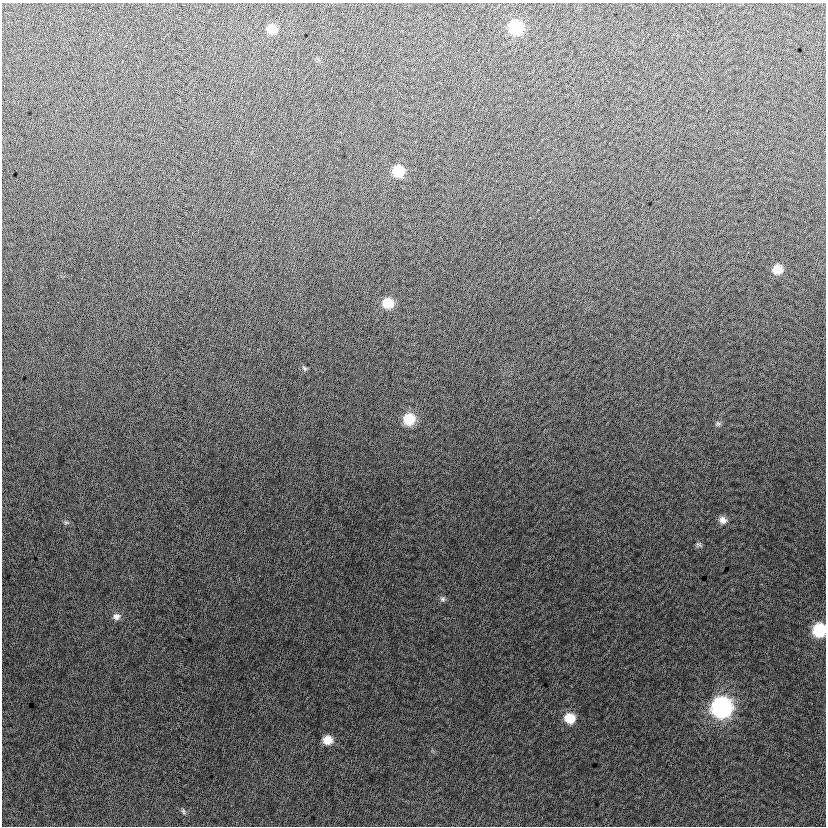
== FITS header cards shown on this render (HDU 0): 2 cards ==
NAXIS1  =                  824
NAXIS2  =                  824

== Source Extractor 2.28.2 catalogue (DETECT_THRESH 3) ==
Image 824 x 824 px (HDU 0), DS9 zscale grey, 1 PNG px = 1 image px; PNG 828 x 828 px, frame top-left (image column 1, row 824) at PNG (2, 3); no overlay
Background -5.71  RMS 12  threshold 37.1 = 3 sigma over >= 5 px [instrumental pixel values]
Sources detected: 18; all 18 listed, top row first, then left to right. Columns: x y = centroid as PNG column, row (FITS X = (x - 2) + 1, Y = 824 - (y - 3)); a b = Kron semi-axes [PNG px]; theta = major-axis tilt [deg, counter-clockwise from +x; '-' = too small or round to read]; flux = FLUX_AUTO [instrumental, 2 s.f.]
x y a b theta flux
516 27 10 10 - 61000
272 29 9 8 - 13000
398 171 10 10 - 27000
777 269 9 9 - 13000
388 303 10 9 - 21000
304 368 7 5 -51 1500
409 419 11 11 - 26000
718 424 7 6 - 1900
723 520 10 8 -21 5500
66 522 9 6 -5 2000
699 545 8 6 -20 2000
443 599 8 7 - 2400
116 616 11 9 10 4600
819 630 9 9 - 53000
721 707 11 11 - 280000
570 718 10 9 - 19000
328 740 9 8 - 12000
183 811 9 5 -67 1700
At the frame edge (FLAGS 8, measured only in part): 1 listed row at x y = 819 630